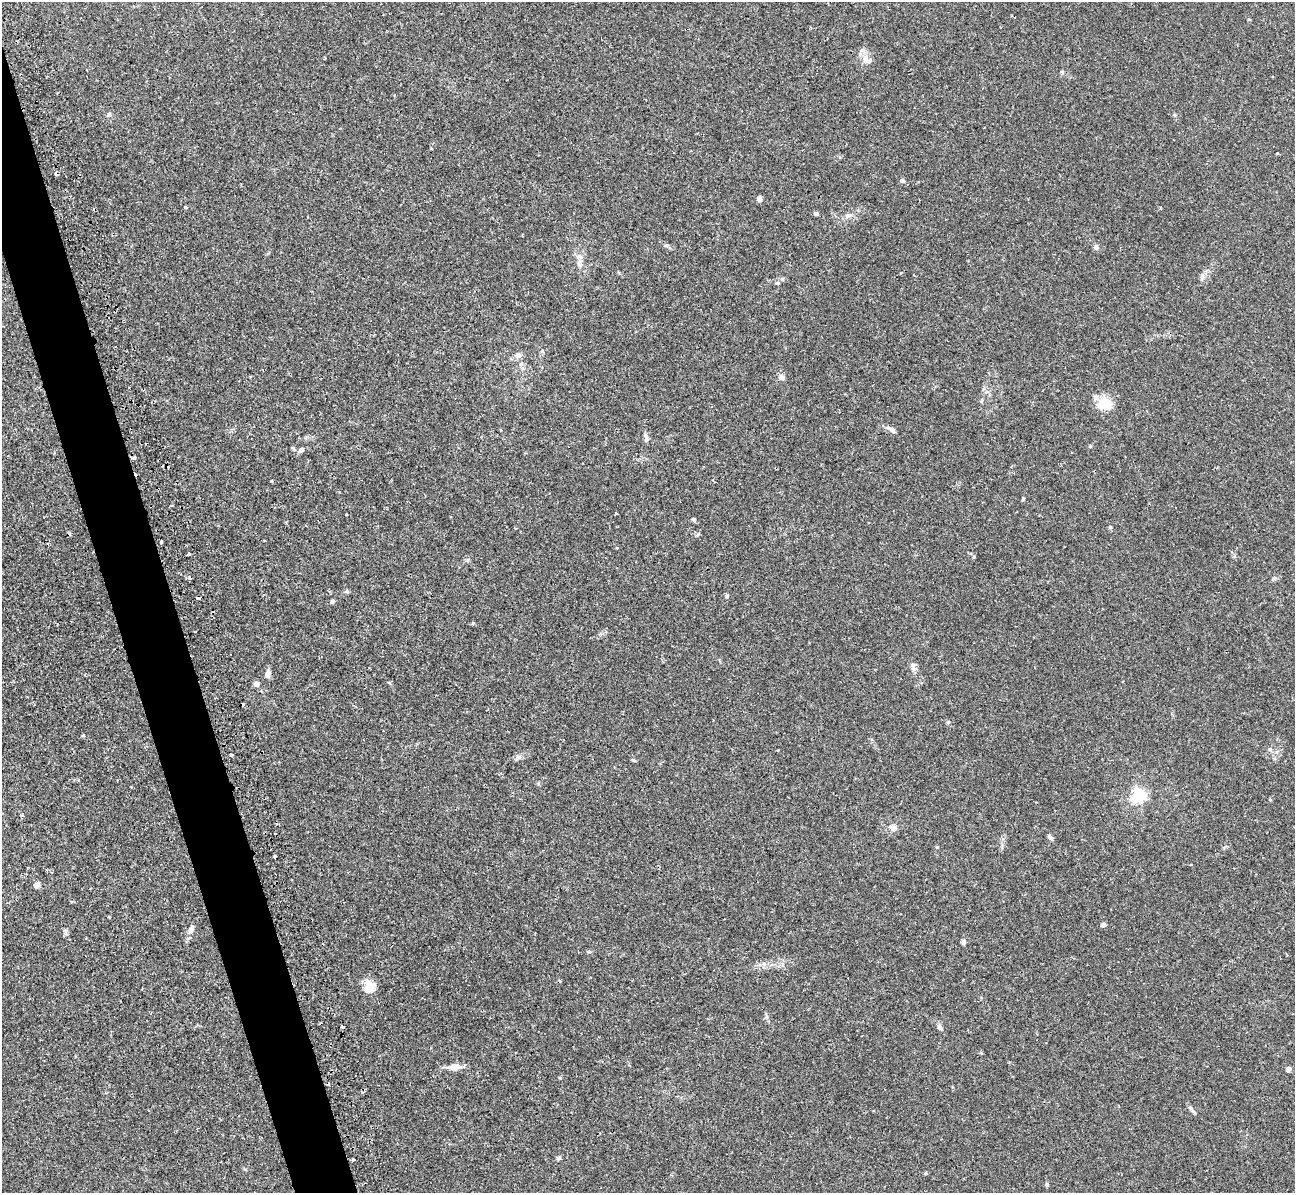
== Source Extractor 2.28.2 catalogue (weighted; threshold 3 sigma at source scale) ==
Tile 11 of 4 x 4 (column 3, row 3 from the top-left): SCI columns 2599-3891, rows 1496-2686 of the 5236 x 5221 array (HDU 1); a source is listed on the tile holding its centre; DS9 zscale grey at full resolution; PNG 1297 x 1195 px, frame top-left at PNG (2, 2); no overlay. Shown black and unused: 4% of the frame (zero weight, under 2 of 3 exposures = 3% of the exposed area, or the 3 px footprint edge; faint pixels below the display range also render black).
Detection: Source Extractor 2.28.2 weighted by HDU 2 'WHT'; one run over the whole footprint, this tile lists its part. Background 0.0213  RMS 0.0039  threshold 0.0176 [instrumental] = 3 sigma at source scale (4.5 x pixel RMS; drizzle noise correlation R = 1.50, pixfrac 1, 0.05/0.05 arcsec/px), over >= 5 px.
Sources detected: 75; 1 inside a brighter object's white glare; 10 cosmic-ray / hot-pixel residue — not listed; the other 64 listed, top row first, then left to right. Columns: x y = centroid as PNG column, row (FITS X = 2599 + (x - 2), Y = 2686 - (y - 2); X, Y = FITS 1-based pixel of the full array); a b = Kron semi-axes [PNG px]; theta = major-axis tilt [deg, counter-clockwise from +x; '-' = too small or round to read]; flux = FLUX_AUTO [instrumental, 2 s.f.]
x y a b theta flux
1249 19 5 3 - 0.32
866 60 14 9 -8 2.9
1062 72 6 5 - 0.51
109 115 6 5 - 0.85
431 148 3 3 - 0.41
1277 153 3 3 - 0.3
902 181 5 4 - 1.2
759 199 6 5 - 1.2
185 207 4 3 - 0.33
816 213 4 3 - 1.4
848 215 8 7 - 1.5
666 245 6 5 - 0.58
1096 247 6 5 - 1.4
580 264 12 7 -78 2.1
777 283 6 4 18 0.52
518 355 10 7 18 1.5
782 377 7 5 -20 1.8
1108 406 22 13 -64 6.6
891 429 15 5 -31 1.5
646 437 12 5 -78 1.3
301 450 8 5 20 1
271 481 3 3 - 0.6
1023 499 5 4 - 0.43
171 506 4 2 - 0.4
346 514 3 2 - 0.26
1110 527 4 4 - 0.61
161 542 3 2 - 0.52
617 548 3 3 - 0.34
189 554 3 3 - 1.5
1274 579 8 5 36 0.75
346 591 5 5 - 0.72
727 596 6 3 72 0.45
198 598 4 3 - 5.2
332 601 4 4 - 1.3
195 632 2 2 - 0.36
913 665 9 7 21 1.2
268 674 10 6 71 1.7
256 684 4 4 - 3.3
948 722 5 4 - 0.47
1270 749 6 5 - 0.67
231 755 3 3 - 0.93
518 757 11 5 35 1.1
1138 795 6 5 - 87
893 828 9 8 - 1.8
1050 837 9 4 -49 0.97
937 847 4 4 - 0.43
1190 864 3 2 - 0.38
37 885 4 4 - 4.6
109 917 3 3 - 0.26
1103 924 4 4 - 2.7
191 930 8 6 61 1.6
963 942 6 5 - 1
559 981 4 3 - 0.51
369 986 15 11 83 5.6
342 1027 4 3 - 0.79
940 1028 7 5 -27 1.1
981 1053 4 4 - 0.38
454 1067 11 7 3 3.9
1289 1069 7 5 66 0.88
1193 1112 10 4 -45 0.85
558 1158 6 5 - 0.67
353 1160 3 3 - 1.7
926 1173 5 4 - 0.4
1046 1184 6 4 -90 0.49
Overlapping masked pixels (flux is a lower limit): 1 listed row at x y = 198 598
Unlisted compact peaks at least as high as the median listed source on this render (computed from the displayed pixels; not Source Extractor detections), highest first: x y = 694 519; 473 623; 560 1078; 83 735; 633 760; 589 952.